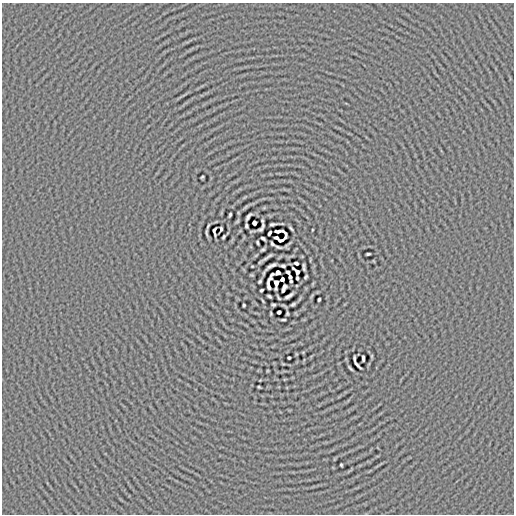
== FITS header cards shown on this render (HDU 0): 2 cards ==
NAXIS1  =                  512
NAXIS2  =                  512

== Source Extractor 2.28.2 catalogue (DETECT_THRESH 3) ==
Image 512 x 512 px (HDU 0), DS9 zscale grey, 1 PNG px = 1 image px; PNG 516 x 516 px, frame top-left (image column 1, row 512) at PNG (2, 3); no overlay
Background -2.08e-05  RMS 0.005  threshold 0.0149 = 3 sigma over >= 5 px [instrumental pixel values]
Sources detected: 69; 4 with non-positive FLUX_AUTO (blend fragments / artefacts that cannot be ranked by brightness) are not listed; the other 65 listed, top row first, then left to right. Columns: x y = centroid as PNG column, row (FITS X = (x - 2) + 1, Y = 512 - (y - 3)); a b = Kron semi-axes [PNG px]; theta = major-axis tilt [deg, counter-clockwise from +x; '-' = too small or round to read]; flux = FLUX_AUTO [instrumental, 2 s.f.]
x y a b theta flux
202 177 3 2 - 0.39
246 207 10 3 40 0.67
230 215 4 2 - 0.51
248 216 9 3 54 0.68
237 221 5 3 - 0.37
262 221 4 2 - 0.4
254 223 4 4 - 1.1
273 224 6 2 4 0.62
263 225 4 2 - 0.33
246 226 5 3 - 0.51
291 228 5 2 - 0.48
221 229 4 3 - 0.4
261 229 6 3 26 0.57
312 230 3 2 - 0.22
214 231 9 3 -88 0.22
278 231 10 3 5 0.36
207 233 7 2 -89 0.53
269 233 5 3 - 0.66
223 237 5 2 - 0.44
263 238 5 3 - 0.55
276 238 4 3 - 0.4
257 243 4 2 - 0.45
272 244 4 3 - 0.46
278 247 7 2 -19 0.55
263 249 4 3 - 0.48
368 254 4 3 - 0.51
270 256 6 2 31 0.57
296 263 4 3 - 0.52
273 265 5 3 - 0.67
252 266 3 2 - 0.22
283 266 4 3 - 0.56
269 267 6 2 40 0.69
304 269 4 3 - 0.44
296 271 8 3 -45 0.081
288 272 4 3 - 0.67
278 273 5 4 - 0.71
272 274 4 3 - 0.18
252 275 3 2 - 0.29
290 277 4 3 - 0.79
306 277 4 3 - 0.43
297 278 4 3 - 0.43
282 279 4 3 - 1.4
260 281 4 3 - 0.44
291 281 3 3 - 0.34
284 286 5 3 - 0.64
261 290 4 2 - 0.46
283 290 6 3 53 0.5
269 296 5 3 - 0.52
289 296 9 3 31 1.1
319 299 4 3 - 0.49
293 304 4 3 - 0.52
244 305 4 3 - 0.44
273 305 4 3 - 0.47
279 312 4 3 - 0.75
271 313 4 2 - 0.34
287 313 4 3 - 0.38
283 320 5 2 - 0.46
372 356 5 3 - 0.33
289 358 3 3 - 0.42
354 358 6 2 -86 0.56
363 358 6 3 -89 0.69
357 365 10 2 -48 0.7
350 368 6 2 -45 0.5
259 387 3 2 - 0.35
341 465 3 2 - 0.36
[4 non-positive-flux detections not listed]